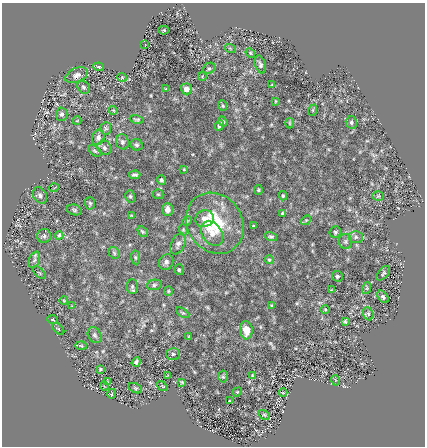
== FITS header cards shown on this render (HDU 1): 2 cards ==
NAXIS1  =                  423 / size of the n'th axis
NAXIS2  =                  444 / size of the n'th axis

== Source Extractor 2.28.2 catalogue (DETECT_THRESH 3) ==
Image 423 x 444 px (HDU 1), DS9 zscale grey, 1 PNG px = 1 image px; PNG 427 x 448 px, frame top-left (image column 1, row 444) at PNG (2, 3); each listed source drawn as its Kron ellipse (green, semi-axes under 4 px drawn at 4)
Background 1.18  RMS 0.65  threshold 1.94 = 3 sigma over >= 5 px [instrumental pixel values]
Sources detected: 106; all 106 listed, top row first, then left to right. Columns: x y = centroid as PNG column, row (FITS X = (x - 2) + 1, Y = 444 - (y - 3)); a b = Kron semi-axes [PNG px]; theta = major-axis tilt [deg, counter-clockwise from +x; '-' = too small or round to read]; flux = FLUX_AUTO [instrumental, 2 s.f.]
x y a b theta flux
163 30 5 4 - 47
145 45 4 2 - 36
230 48 5 3 - 35
250 53 5 4 - 48
260 65 9 5 -73 100
99 67 5 3 - 51
209 68 6 5 - 74
77 75 12 7 24 210
202 76 4 3 - 33
122 77 5 4 - 48
272 85 3 3 - 36
83 87 7 5 -49 85
166 89 3 2 - 31
186 89 5 5 - 250
275 101 4 2 - 29
223 106 5 4 - 50
113 110 4 3 - 33
313 110 6 3 72 44
62 114 6 6 - 100
137 119 7 4 -11 69
77 121 4 2 - 29
223 122 5 4 - 67
351 122 6 5 - 87
289 123 5 3 - 37
219 126 5 4 - 130
106 128 6 5 - 74
98 137 8 6 71 150
122 142 7 6 - 110
137 145 6 5 - 82
104 148 7 6 - 120
95 151 7 4 -37 65
184 169 3 2 - 31
135 175 6 3 3 86
161 180 5 4 - 77
54 188 5 3 - 33
258 190 5 3 - 52
158 194 5 5 - 56
40 195 9 6 -61 130
130 196 6 5 - 74
283 196 4 3 - 46
378 196 5 4 - 52
90 203 6 5 - 70
74 210 8 5 -12 81
167 210 6 5 - 260
283 213 4 3 - 61
131 215 4 2 - 29
204 219 9 8 - 250
306 220 5 4 - 46
187 221 5 4 - 54
215 223 32 27 -56 2600
253 226 3 3 - 45
183 230 5 4 - 48
142 232 6 4 -49 62
335 232 6 5 - 78
212 234 13 10 -56 360
59 235 4 4 - 52
44 236 7 7 - 98
271 236 6 4 -15 80
356 237 7 6 - 120
345 242 7 6 - 110
178 244 11 6 65 170
114 253 6 5 - 78
135 257 7 4 -84 72
34 260 9 5 67 110
269 260 4 4 - 45
166 262 8 7 - 140
179 270 5 5 - 66
39 273 8 3 -45 37
383 273 9 5 49 79
337 276 5 5 - 78
154 285 7 5 11 89
132 286 7 5 -90 100
367 288 6 4 72 50
331 290 3 3 - 37
168 291 5 4 - 45
383 297 7 4 -50 120
64 301 4 3 - 32
72 306 4 4 - 34
271 306 3 2 - 36
325 309 4 3 - 35
183 313 7 4 -29 67
368 314 7 5 -68 85
53 320 5 3 - 47
345 321 4 3 - 58
58 329 7 3 -44 36
246 330 9 6 -85 580
95 335 8 6 -60 120
189 336 4 2 - 32
81 346 6 4 -2 54
173 354 7 5 -2 100
136 362 5 4 - 86
100 369 4 3 - 48
168 375 4 2 - 31
252 376 4 3 - 51
223 377 6 5 - 66
335 380 5 3 - 36
108 382 3 3 - 46
182 382 4 3 - 50
104 386 5 3 - 33
162 386 6 4 -35 51
135 388 7 4 -25 62
237 392 5 4 - 41
283 393 4 3 - 32
112 394 5 3 - 41
230 401 2 2 - 29
264 415 6 4 -29 64